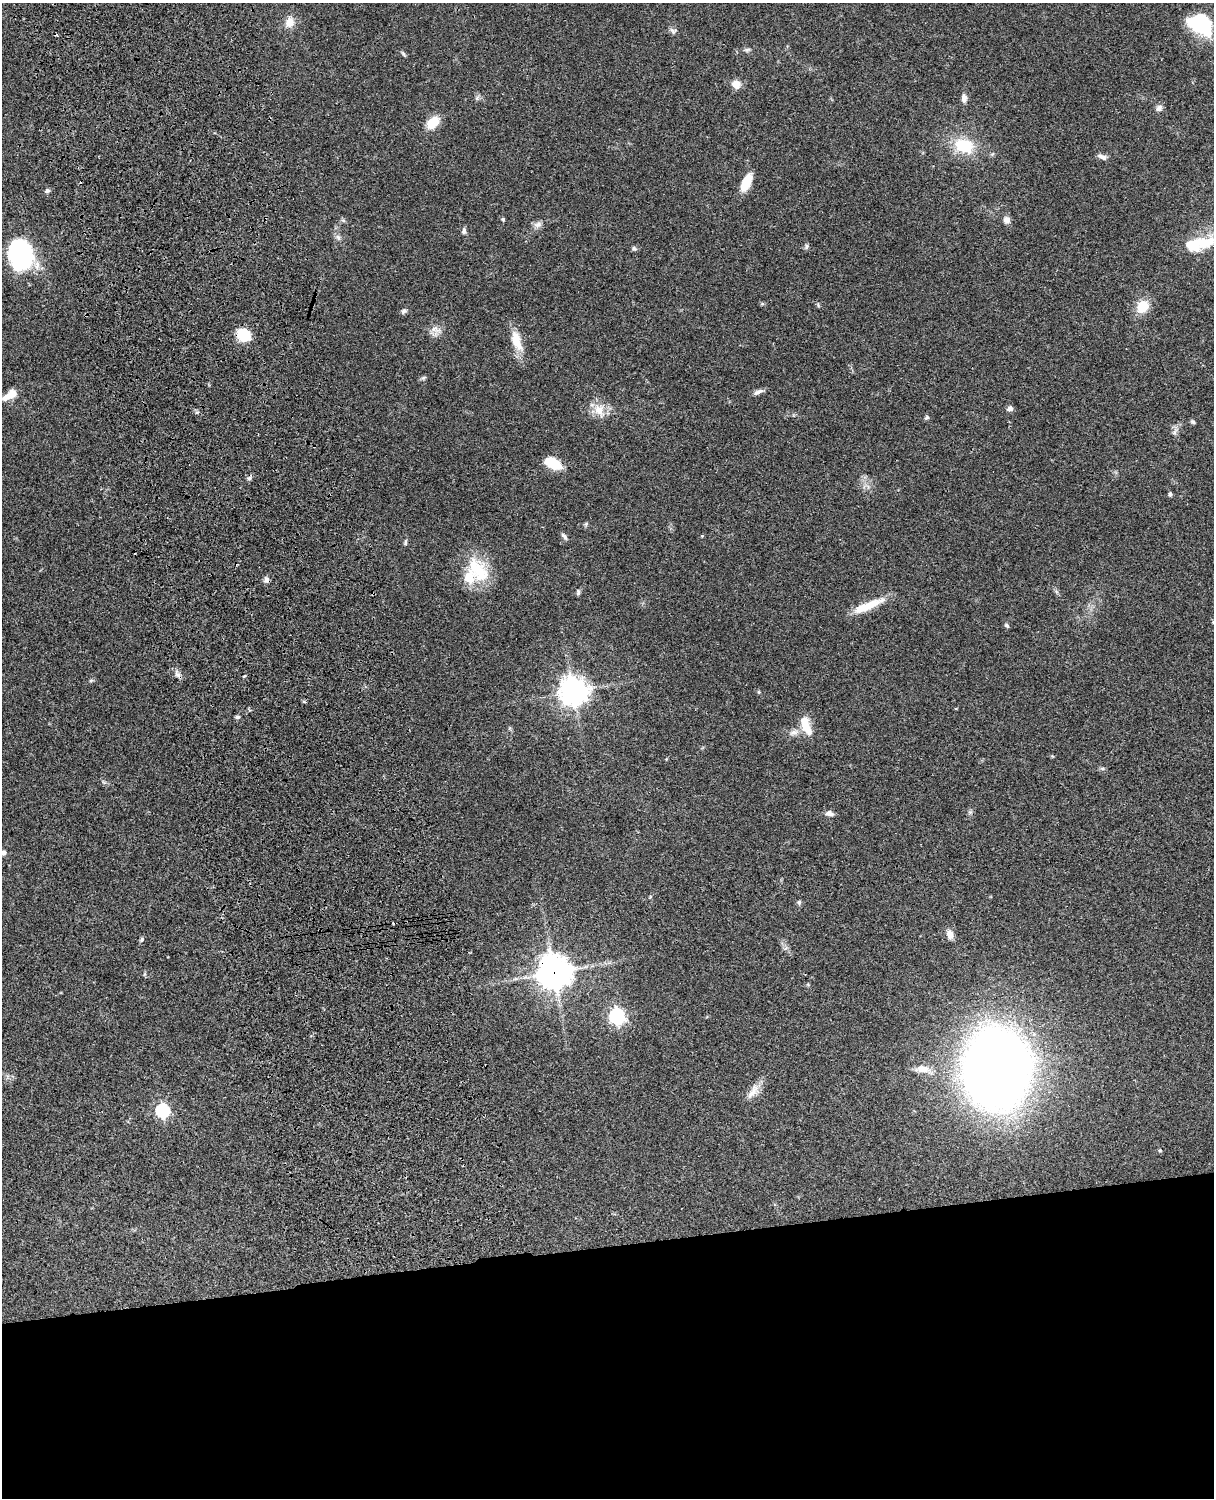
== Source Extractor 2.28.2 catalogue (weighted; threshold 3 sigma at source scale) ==
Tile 11 of 4 x 3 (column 3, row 3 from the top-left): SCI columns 2546-3757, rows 277-1772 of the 5088 x 4927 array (HDU 1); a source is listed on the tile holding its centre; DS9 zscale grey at full resolution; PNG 1216 x 1500 px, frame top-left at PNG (2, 3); no overlay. Shown black and unused: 17% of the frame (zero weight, under 3 of 4 exposures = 6% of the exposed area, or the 3 px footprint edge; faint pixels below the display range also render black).
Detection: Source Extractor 2.28.2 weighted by HDU 2 'WHT'; one run over the whole footprint, this tile lists its part. Background 0.0856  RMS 0.0061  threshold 0.0273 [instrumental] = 3 sigma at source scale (4.5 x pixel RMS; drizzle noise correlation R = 1.50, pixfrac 1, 0.05/0.05 arcsec/px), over >= 5 px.
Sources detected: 78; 3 inside a brighter object's white glare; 4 cosmic-ray / hot-pixel residue — not listed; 2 inside a brighter listed object's ellipse — not listed separately; the other 69 listed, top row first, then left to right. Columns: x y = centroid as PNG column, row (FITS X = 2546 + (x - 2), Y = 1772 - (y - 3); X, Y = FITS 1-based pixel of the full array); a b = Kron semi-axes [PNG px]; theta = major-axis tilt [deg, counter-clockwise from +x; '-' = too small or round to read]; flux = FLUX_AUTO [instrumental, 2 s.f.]
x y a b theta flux
290 22 12 10 73 6.5
1203 27 36 18 -20 32
673 30 11 6 -16 1.8
747 50 8 5 17 1.3
403 54 7 5 -59 0.94
736 84 10 9 - 5.2
477 98 7 6 - 1.3
964 98 10 6 -89 3.1
1159 108 10 8 47 2.2
433 122 12 8 44 14
964 146 20 14 -19 24
1102 157 12 6 -21 2.5
746 182 18 8 64 13
47 191 7 5 23 1.3
503 219 5 4 - 0.77
343 220 6 4 -20 0.93
1007 220 8 7 - 3.1
538 224 10 7 24 2.6
464 231 8 5 77 1.5
338 237 9 6 -74 1.9
1206 242 27 15 4 14
806 246 9 4 82 0.97
634 248 7 5 -40 1.2
20 253 31 25 -52 60
1143 306 14 12 52 13
404 311 8 6 30 1.5
436 329 17 9 -25 4.4
244 335 14 12 -33 16
516 340 27 12 -73 12
423 378 7 4 31 1.1
758 392 14 5 22 2.4
12 394 13 10 47 5.3
1010 408 7 6 - 1.9
599 410 19 15 -71 8.9
927 417 6 5 - 0.9
1193 422 6 5 - 1.1
1174 432 7 5 31 1.5
553 463 16 8 -26 19
249 478 7 5 46 1.2
1170 494 5 4 - 1.1
586 524 6 5 - 0.9
564 536 11 5 -50 1.6
702 536 4 3 - 0.48
405 542 8 5 85 1.1
478 570 39 22 -55 26
266 579 8 6 -66 2
578 592 8 5 90 1.1
867 606 39 9 22 15
1006 625 5 4 - 1.5
91 680 6 4 19 0.85
573 691 10 9 - 650
759 692 4 4 - 0.61
237 717 6 4 15 1.1
806 726 25 10 -69 11
794 733 13 7 22 3.4
666 759 5 3 - 0.52
970 812 5 5 - 1.1
830 813 10 6 -9 2.9
3 853 8 6 15 2.2
799 903 6 5 - 1.2
950 934 12 9 -70 3.9
142 939 7 5 63 1.1
554 972 11 11 - 950
617 1016 7 6 - 170
922 1069 18 10 0 5.9
997 1069 42 35 89 1200
753 1091 26 9 58 6.4
162 1111 6 6 - 90
1160 1151 5 3 - 0.58
Overlapping masked pixels (flux is a lower limit): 1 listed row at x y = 554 972
Isophote crosses this tile's border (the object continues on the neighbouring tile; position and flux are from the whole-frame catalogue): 1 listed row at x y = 3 853